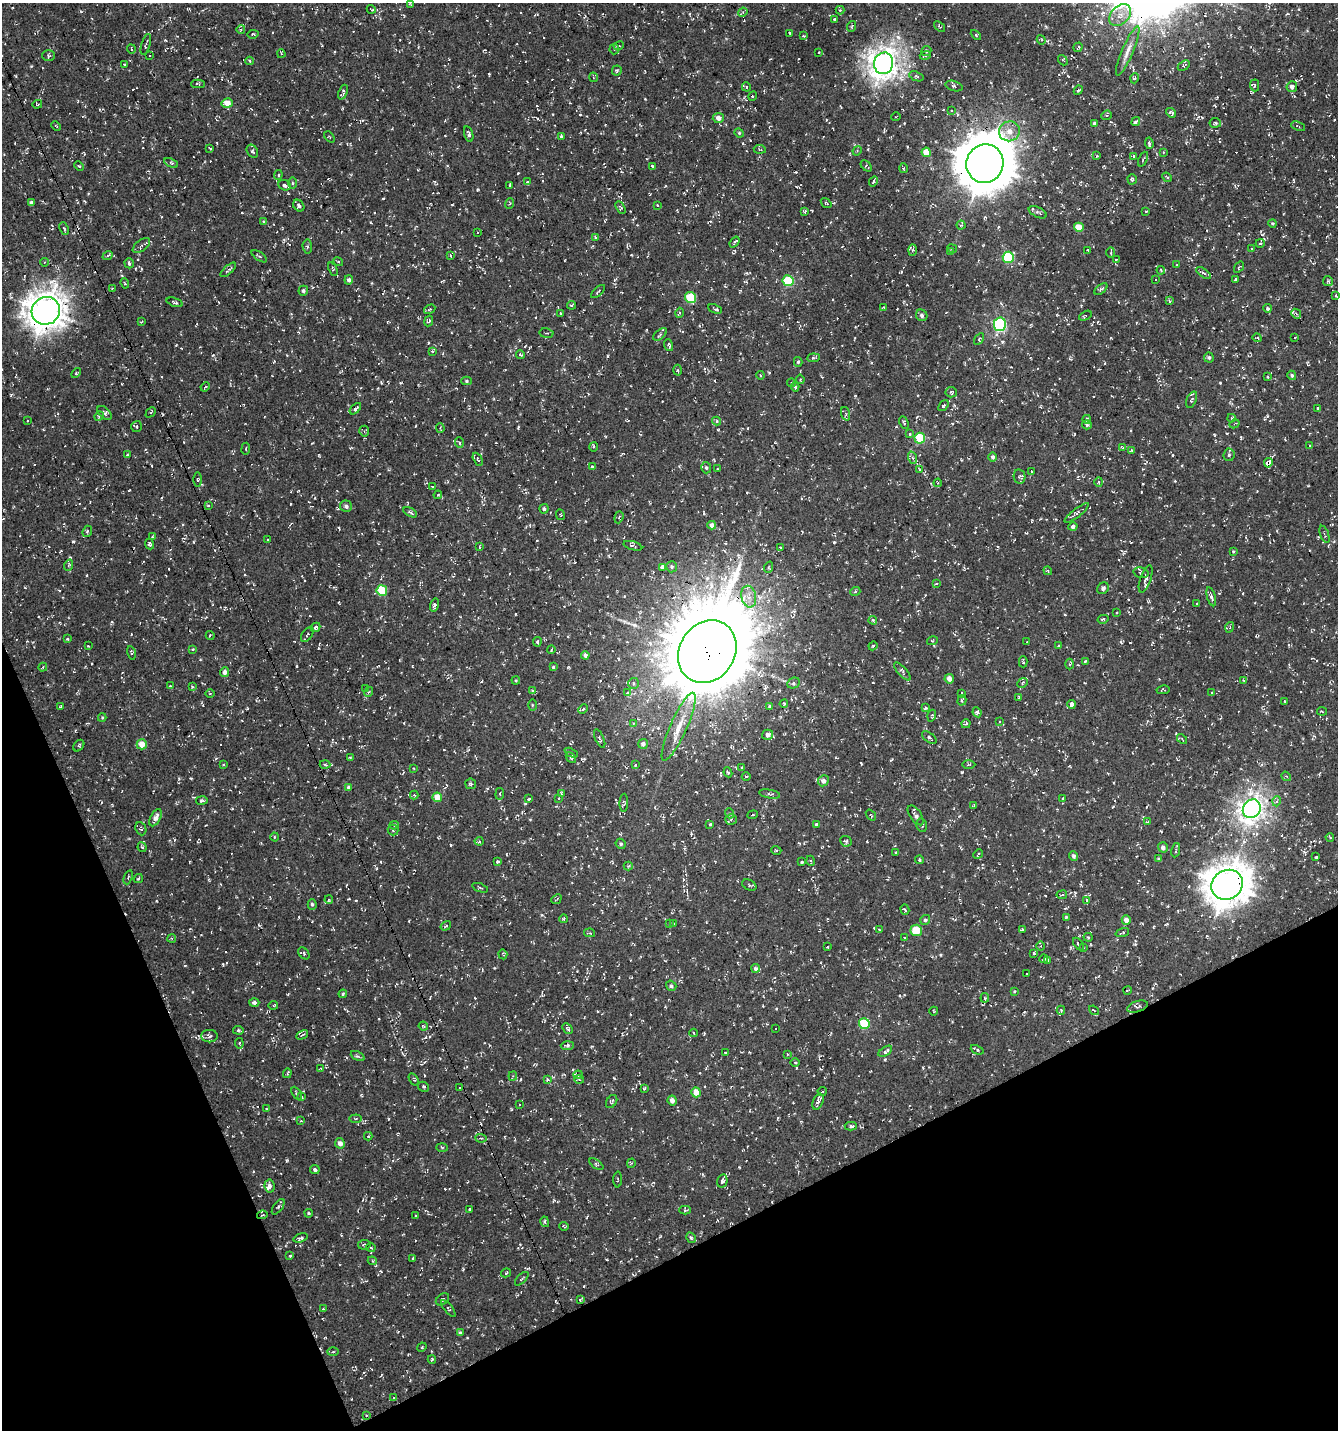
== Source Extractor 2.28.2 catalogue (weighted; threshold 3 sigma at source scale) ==
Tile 14 of 4 x 4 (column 2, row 4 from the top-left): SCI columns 1486-2821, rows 1-1428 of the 5583 x 5711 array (HDU 1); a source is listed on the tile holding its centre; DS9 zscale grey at full resolution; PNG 1340 x 1432 px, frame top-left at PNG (2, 3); each listed source drawn as its Kron ellipse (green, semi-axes under 4 px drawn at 4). Shown black and unused: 21% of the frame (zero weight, under 3 of 5 exposures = <1% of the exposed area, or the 3 px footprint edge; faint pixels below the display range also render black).
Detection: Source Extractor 2.28.2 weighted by HDU 2 'WHT'; one run over the whole footprint, this tile lists its part. Background -0.0143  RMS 0.0038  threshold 0.0172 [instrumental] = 3 sigma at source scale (4.5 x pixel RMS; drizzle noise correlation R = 1.50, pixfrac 1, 0.0396/0.0396 arcsec/px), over >= 5 px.
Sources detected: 830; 77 cosmic-ray / hot-pixel residue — neither listed nor drawn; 9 inside a brighter listed object's ellipse — not listed separately; of the other 744, all 500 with FLUX_AUTO >= 0.353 (the completeness limit of this list) listed and drawn (244 fainter detections not listed), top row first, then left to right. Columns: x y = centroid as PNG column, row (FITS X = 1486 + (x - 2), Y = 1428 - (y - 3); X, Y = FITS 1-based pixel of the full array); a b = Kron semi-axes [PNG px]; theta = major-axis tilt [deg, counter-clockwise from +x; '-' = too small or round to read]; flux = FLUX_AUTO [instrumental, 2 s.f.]
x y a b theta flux
411 5 4 2 - 0.36
371 9 4 2 - 0.47
840 10 4 4 - 0.36
743 12 5 4 - 0.44
1120 15 12 8 43 3.4
834 19 3 3 - 0.55
852 26 5 3 - 0.37
939 27 6 3 -38 0.41
241 29 4 3 - 0.38
790 33 3 3 - 0.52
253 34 6 3 10 0.49
976 35 6 3 -44 0.47
803 36 3 3 - 0.4
1041 40 5 4 - 0.51
146 44 11 3 74 0.89
619 46 5 3 - 0.67
1078 47 5 2 - 0.36
131 49 4 3 - 0.53
614 49 5 5 - 0.63
926 51 5 5 - 0.76
1128 51 26 5 67 3.1
819 52 3 3 - 0.52
281 54 4 3 - 0.49
925 55 5 4 - 0.94
48 56 6 5 - 0.66
149 56 3 3 - 4.7
1063 60 5 4 - 0.42
250 61 4 3 - 0.68
884 63 11 9 75 310
124 64 3 2 - 0.35
1184 66 6 4 33 0.66
617 71 5 4 - 0.62
916 76 7 4 -20 0.62
593 77 5 3 - 0.44
1135 78 5 3 - 0.37
198 84 7 4 1 0.56
1255 85 6 4 -89 0.56
954 86 9 5 -16 0.86
746 87 4 4 - 0.5
1292 87 5 5 - 1.4
1078 90 5 3 - 0.65
343 92 8 4 69 0.9
753 96 5 2 - 0.58
227 103 6 5 - 4.7
37 104 5 3 - 0.44
952 111 3 3 - 0.38
1171 113 5 3 - 0.84
1106 115 5 4 - 0.56
896 117 5 2 - 0.46
718 118 5 5 - 2.1
1136 122 5 4 - 0.87
1094 123 3 3 - 0.82
1215 123 5 5 - 0.8
56 126 5 3 - 0.4
1298 126 7 3 -22 0.41
1009 131 10 10 - 3.5
739 133 5 4 - 0.46
469 134 8 4 -75 0.86
561 136 4 3 - 0.84
329 137 6 2 -47 0.36
1149 143 6 3 -84 0.75
210 148 4 2 - 0.43
760 149 6 3 -6 0.43
252 151 7 5 -57 0.79
857 151 5 4 - 0.39
926 152 4 4 - 5.6
1163 152 3 3 - 0.36
1097 156 3 3 - 0.49
1134 156 3 3 - 0.77
1143 159 8 2 66 0.41
171 163 7 3 -24 0.55
985 164 19 18 - 1700
79 166 5 3 - 0.4
652 166 4 2 - 0.53
866 166 7 4 -46 0.59
903 168 5 3 - 0.39
278 175 5 4 - 0.51
1167 177 5 4 - 0.5
1132 179 5 4 - 0.7
873 181 5 3 - 0.48
527 182 4 3 - 0.76
293 183 5 3 - 0.5
285 185 6 5 - 1.1
510 185 3 2 - 0.36
31 203 4 3 - 0.8
826 203 6 3 -35 0.36
510 204 5 2 - 0.37
657 205 3 3 - 0.47
299 206 6 5 - 0.91
621 208 7 4 -59 0.52
805 211 4 3 - 0.46
1146 211 3 3 - 0.36
1038 212 10 5 -26 0.9
263 221 4 3 - 0.36
1273 223 4 4 - 0.46
961 225 4 4 - 0.53
1079 227 5 4 - 6.5
64 229 6 3 -64 0.46
477 232 3 3 - 2
595 237 4 3 - 0.7
734 242 6 3 52 0.76
1260 243 4 3 - 0.51
141 246 10 5 38 1.2
307 246 7 5 -85 0.75
952 249 5 3 - 0.43
1252 249 3 3 - 0.5
913 250 6 4 88 0.56
1088 251 3 3 - 0.41
951 252 4 4 - 0.37
1111 252 5 3 - 0.47
450 255 4 3 - 0.42
108 256 5 2 - 0.51
259 256 9 3 -35 0.63
1008 257 5 5 - 23
1116 259 3 3 - 0.39
44 262 4 3 - 0.46
338 262 5 4 - 0.45
129 263 5 4 - 0.83
1176 265 3 2 - 0.38
1239 267 6 3 54 0.42
333 269 7 4 -66 0.54
228 270 10 4 42 0.81
1161 270 4 3 - 0.37
1203 273 8 4 -35 0.82
1155 279 3 2 - 0.49
1235 279 3 3 - 7.2
349 280 4 4 - 1.2
788 281 5 5 - 21
1328 281 5 5 - 0.63
125 283 5 4 - 0.5
112 288 3 3 - 0.47
1101 289 7 4 39 0.67
303 291 5 5 - 0.8
598 291 8 2 43 0.41
1336 295 4 3 - 0.43
691 298 6 5 - 15
1169 301 4 3 - 0.53
175 302 8 3 -18 0.61
571 305 4 2 - 0.47
883 307 4 2 - 0.46
1267 308 4 4 - 0.72
430 309 6 3 29 0.42
715 309 7 3 -23 0.56
46 311 14 13 - 530
561 313 3 3 - 0.36
679 313 5 3 - 0.43
1296 314 5 4 - 0.76
922 315 6 5 - 0.99
1085 316 7 3 27 0.51
142 321 4 2 - 0.44
429 321 5 4 - 0.72
1000 324 7 6 - 55
546 333 7 5 -9 0.69
660 334 8 4 40 0.75
1295 337 2 2 - 0.44
1257 338 4 3 - 0.45
979 339 6 4 59 0.52
669 345 6 3 -71 0.82
432 351 4 4 - 0.45
520 355 4 3 - 0.51
1209 357 5 5 - 0.78
813 358 6 4 6 0.6
798 362 5 4 - 0.53
678 370 5 3 - 0.41
76 373 6 3 46 0.42
760 375 4 3 - 0.37
1292 375 5 4 - 0.67
1267 377 3 3 - 0.42
800 379 4 4 - 0.42
467 381 5 4 - 0.61
791 383 4 3 - 0.44
205 387 5 3 - 0.41
795 387 5 4 - 0.71
951 392 5 5 - 0.84
1192 400 8 5 67 0.78
943 405 6 4 51 0.53
1318 408 3 3 - 0.49
355 409 7 3 45 0.96
151 412 6 3 46 0.36
105 413 9 5 -43 1
846 414 7 4 -71 0.59
99 416 5 4 - 0.47
1231 418 4 4 - 0.61
1087 419 4 3 - 0.48
27 421 3 2 - 0.38
717 421 4 4 - 0.56
904 423 6 3 -63 0.53
1234 424 5 3 - 0.39
1087 425 5 4 - 0.9
136 426 6 5 - 0.51
440 428 4 4 - 0.42
364 431 5 5 - 0.5
909 434 3 3 - 0.53
920 438 5 5 - 19
459 443 5 3 - 0.5
1310 445 3 3 - 0.42
594 447 5 4 - 0.51
1123 448 4 4 - 0.46
246 449 6 3 82 0.42
1131 450 4 3 - 0.6
127 455 3 3 - 0.38
1229 455 6 5 - 0.79
993 457 4 4 - 0.96
913 458 6 4 -71 0.67
478 459 7 3 -63 0.71
1268 463 5 4 - 8.5
592 467 4 3 - 1.3
706 468 5 5 - 0.73
718 468 4 2 - 0.38
919 470 4 3 - 0.45
1031 471 4 3 - 0.69
1019 477 7 6 - 0.71
198 480 7 3 90 0.48
1099 482 5 4 - 0.48
938 483 4 3 - 0.41
432 487 4 4 - 0.4
438 495 4 3 - 0.38
208 505 4 3 - 0.48
346 506 6 5 - 1.2
544 509 4 4 - 0.97
410 512 7 3 -30 0.68
1077 513 15 4 38 1.2
560 515 5 4 - 0.38
619 517 6 3 72 0.61
712 525 4 4 - 2
1073 527 4 4 - 1.1
87 531 6 4 68 0.63
1324 534 9 3 -71 0.57
153 537 3 3 - 0.45
268 540 3 3 - 0.5
149 544 5 4 - 0.73
633 546 9 3 -17 0.61
479 547 4 2 - 0.39
780 548 4 3 - 0.46
1233 551 4 3 - 0.39
69 565 6 3 71 0.44
663 567 4 4 - 1.9
672 567 5 5 - 0.69
769 567 6 3 71 0.41
1048 571 4 3 - 0.37
1141 573 7 5 -15 0.88
1146 579 14 5 71 1.4
936 584 4 3 - 0.39
1103 588 6 5 - 1
382 590 5 5 - 13
855 592 5 3 - 0.4
749 597 11 7 -79 2.8
1211 597 10 4 -74 1.2
1197 603 3 2 - 0.44
434 605 6 4 73 0.83
1117 613 3 2 - 0.37
1103 619 5 3 - 0.54
873 620 4 4 - 0.78
316 627 5 4 - 0.72
1230 627 5 3 - 0.37
307 634 8 5 53 0.71
210 635 4 4 - 0.58
67 639 4 3 - 0.4
932 641 5 3 - 0.38
537 642 5 4 - 0.6
1027 642 3 2 - 0.36
88 646 3 2 - 0.38
873 646 4 4 - 0.47
1059 646 4 3 - 0.59
193 649 3 3 - 0.36
551 649 4 2 - 0.4
707 652 33 27 58 5500
131 653 7 3 -77 0.46
585 655 4 4 - 0.98
1085 661 4 2 - 0.53
1023 662 6 2 -89 0.57
1069 664 5 3 - 0.44
43 667 4 2 - 0.38
553 667 4 4 - 0.5
902 671 11 4 -48 1
225 672 5 4 - 1.5
949 679 5 4 - 2.1
516 680 4 3 - 0.39
1243 680 3 2 - 0.53
633 683 5 5 - 0.92
793 683 6 5 - 0.82
1022 683 6 4 41 0.52
170 686 3 3 - 0.4
192 687 4 3 - 0.4
366 689 3 3 - 0.35
1163 690 6 3 11 0.46
532 691 4 3 - 0.5
368 692 5 3 - 0.38
1211 692 3 2 - 0.5
210 693 5 3 - 0.38
627 693 4 3 - 1.9
962 693 3 2 - 0.45
1019 697 3 2 - 0.36
962 700 5 3 - 0.59
1285 701 3 3 - 0.47
784 704 4 3 - 0.5
1072 704 4 3 - 1.1
532 705 6 4 90 0.42
61 706 4 3 - 0.46
769 706 4 3 - 0.42
925 708 4 3 - 0.55
583 709 5 3 - 0.44
1322 711 5 4 - 0.42
977 712 5 4 - 1.1
932 716 6 3 72 0.44
102 717 4 4 - 0.4
1000 722 4 3 - 0.49
634 723 3 3 - 0.38
966 724 5 4 - 0.53
679 727 37 8 66 7.4
767 735 5 5 - 1.6
929 737 8 4 -40 1
600 739 10 3 -66 0.65
1182 739 6 3 -47 0.45
142 744 5 5 - 5.3
643 744 5 5 - 1.4
79 746 6 4 49 0.65
571 753 7 3 -27 0.58
350 757 3 2 - 0.4
571 757 6 4 -50 0.66
224 765 4 3 - 0.36
325 765 5 3 - 0.41
635 765 4 3 - 0.36
969 765 6 3 1 0.53
414 768 4 4 - 0.39
742 768 3 2 - 0.43
728 772 5 4 - 0.49
746 776 4 3 - 0.39
1286 776 5 4 - 0.43
823 781 6 5 - 1.6
471 784 5 5 - 0.77
348 787 4 4 - 0.83
561 793 3 3 - 0.37
500 794 6 3 84 0.42
770 794 10 4 -10 0.66
414 795 4 4 - 0.44
437 797 5 4 - 4.7
559 798 3 2 - 0.4
529 799 3 3 - 0.52
1062 799 4 4 - 0.48
202 801 6 4 10 0.59
1277 801 5 3 - 0.62
624 803 9 4 89 0.56
974 805 4 2 - 0.45
1252 809 10 8 52 220
729 813 5 3 - 0.47
753 815 5 4 - 0.49
871 815 6 3 -52 0.4
916 815 11 5 -56 1.6
155 818 9 5 64 2.1
731 819 5 5 - 0.68
1147 822 4 3 - 0.37
710 824 3 3 - 0.51
816 824 4 3 - 0.64
394 825 5 4 - 0.49
922 825 7 5 -77 0.6
141 829 7 5 -64 0.63
393 830 5 5 - 0.66
275 837 4 4 - 0.42
1330 837 5 3 - 0.5
479 841 4 4 - 0.46
846 841 6 5 - 0.61
621 844 5 4 - 0.67
142 847 5 4 - 0.81
1163 847 5 5 - 1.3
776 850 5 3 - 0.53
1176 850 7 3 79 0.57
896 852 3 2 - 0.35
978 854 5 3 - 0.49
1074 856 5 4 - 1.1
1316 857 3 3 - 0.74
1158 859 4 3 - 0.58
919 860 4 4 - 0.52
497 861 4 3 - 0.42
811 861 5 3 - 0.41
802 862 4 3 - 0.57
628 866 4 4 - 0.45
128 877 7 3 69 0.47
138 879 5 4 - 0.37
749 885 8 5 -26 0.64
1227 885 16 14 32 740
480 888 8 2 -20 0.47
1062 895 5 3 - 0.42
556 899 5 2 - 0.37
329 900 4 3 - 0.37
1086 901 3 3 - 2.8
312 904 5 4 - 0.83
905 910 5 4 - 0.58
1066 917 4 3 - 0.36
564 919 4 3 - 0.56
925 920 5 5 - 0.81
1126 920 4 4 - 2.4
669 923 4 3 - 0.44
674 924 4 3 - 0.4
446 926 5 4 - 0.45
1022 929 3 2 - 0.42
879 930 4 3 - 0.45
916 930 6 5 - 8.5
590 933 5 4 - 0.51
1122 933 7 3 19 0.5
1088 937 4 4 - 0.44
172 938 4 3 - 0.37
904 938 3 2 - 0.4
1078 944 7 3 -55 0.54
1041 946 5 3 - 0.42
827 947 3 3 - 0.41
1083 947 2 2 - 0.37
304 953 7 5 -52 0.71
1033 953 3 3 - 1.4
503 954 5 3 - 0.41
1044 959 4 3 - 0.47
1047 960 4 3 - 0.53
756 968 4 4 - 1.2
1027 974 3 3 - 0.66
671 986 5 5 - 0.91
1128 990 4 2 - 0.42
1014 991 3 2 - 0.36
343 994 4 3 - 0.45
985 998 5 4 - 0.48
254 1003 5 4 - 1
273 1005 4 2 - 0.37
1137 1007 11 5 17 1
1061 1010 4 4 - 0.38
1094 1010 5 3 - 0.38
934 1011 4 4 - 0.45
864 1024 5 5 - 19
423 1026 5 3 - 0.41
776 1028 3 3 - 1.2
567 1029 6 4 -47 0.81
238 1030 5 4 - 0.56
694 1033 4 3 - 0.37
302 1035 6 2 29 0.39
209 1036 8 6 0 1.3
239 1043 5 4 - 0.52
567 1046 6 4 3 0.68
977 1050 7 3 -25 0.83
885 1051 8 4 33 1.2
725 1053 3 2 - 0.55
787 1054 3 3 - 0.37
358 1056 7 4 -26 0.73
795 1062 5 3 - 0.35
321 1069 4 3 - 0.4
287 1073 5 3 - 0.52
578 1075 4 4 - 0.39
513 1076 5 4 - 0.41
547 1079 4 3 - 0.54
414 1080 7 4 -58 0.53
579 1080 5 3 - 0.4
424 1087 6 4 -31 0.61
459 1088 3 3 - 1.1
645 1088 4 3 - 0.57
696 1092 5 4 - 4.4
822 1092 5 3 - 0.39
297 1093 7 3 -58 0.56
302 1097 3 2 - 0.38
672 1100 5 4 - 2
612 1102 7 5 56 0.61
818 1102 8 5 67 1.1
519 1104 3 2 - 0.41
267 1109 3 3 - 0.45
355 1119 6 4 6 0.45
301 1121 4 4 - 0.38
851 1126 6 4 -2 0.73
368 1136 4 4 - 0.54
481 1138 6 3 -7 0.45
340 1143 5 5 - 1.9
442 1147 6 4 -2 0.42
631 1163 5 3 - 0.39
596 1164 8 4 -35 0.57
315 1170 5 4 - 0.77
618 1179 8 3 87 0.44
722 1181 7 5 76 0.78
270 1186 6 5 - 1.5
278 1207 9 4 54 0.63
470 1209 3 2 - 0.39
685 1210 6 4 2 0.45
309 1213 4 3 - 0.42
262 1215 5 3 - 0.47
416 1215 3 3 - 0.54
545 1222 5 3 - 0.56
564 1226 5 3 - 0.46
300 1238 7 4 17 0.93
691 1238 6 4 -60 0.66
364 1245 6 5 - 0.67
371 1247 5 3 - 0.42
290 1256 4 3 - 0.39
413 1258 3 3 - 0.48
372 1261 5 4 - 0.5
506 1273 5 4 - 0.63
522 1279 8 2 45 0.4
442 1299 7 5 39 0.7
580 1300 3 3 - 0.46
448 1308 10 3 -50 0.63
323 1309 3 3 - 0.58
460 1333 4 3 - 0.54
422 1347 5 4 - 0.38
333 1352 6 4 2 0.48
432 1359 4 3 - 0.41
394 1398 4 3 - 1
366 1415 4 3 - 0.38
Overlapping masked pixels (flux is a lower limit): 7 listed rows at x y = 985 164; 46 311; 1268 463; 707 652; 1227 885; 1137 1007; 262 1215
Unlisted compact peaks at least as high as the median listed source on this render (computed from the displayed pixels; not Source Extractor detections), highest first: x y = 834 542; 614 1078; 451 845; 1220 383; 542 915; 718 430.